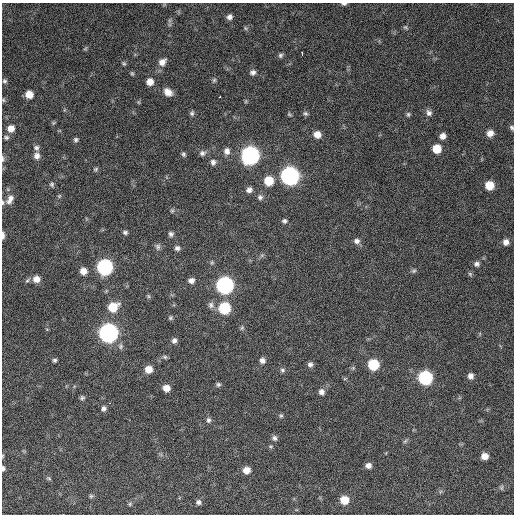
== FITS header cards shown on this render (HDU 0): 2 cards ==
NAXIS1  =                  512 / Axis length
NAXIS2  =                  512 / Axis length

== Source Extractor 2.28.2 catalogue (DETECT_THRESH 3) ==
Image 512 x 512 px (HDU 0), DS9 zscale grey, 1 PNG px = 1 image px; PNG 516 x 516 px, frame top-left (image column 1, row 512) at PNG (2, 3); no overlay
Background 766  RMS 27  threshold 81.8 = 3 sigma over >= 5 px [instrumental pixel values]
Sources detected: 108; all 108 listed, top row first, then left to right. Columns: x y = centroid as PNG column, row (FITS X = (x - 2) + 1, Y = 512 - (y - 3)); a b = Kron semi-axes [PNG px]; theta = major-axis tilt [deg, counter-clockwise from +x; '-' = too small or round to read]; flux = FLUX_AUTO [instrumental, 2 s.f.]
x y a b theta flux
344 4 6 4 -1 3600
229 17 6 5 - 6900
405 27 7 5 -9 3100
245 28 6 4 -71 2400
85 48 7 4 44 2200
302 53 5 2 - 10000
280 55 6 6 - 3900
162 62 10 8 45 12000
124 63 6 5 - 2600
253 72 7 6 - 6300
132 73 6 4 -68 2500
214 80 5 5 - 3000
4 81 6 5 - 3300
150 82 7 6 - 15000
168 92 9 7 -40 16000
29 94 6 6 - 20000
220 96 3 2 - 2800
3 100 5 5 - 2400
246 101 6 3 71 2100
192 113 7 5 64 3900
305 113 7 6 - 3600
429 113 9 7 -58 6800
289 114 6 4 -19 2400
408 114 6 5 - 3100
53 123 6 4 45 2400
11 128 8 7 - 15000
512 128 6 5 - 3400
490 133 7 7 - 14000
317 134 7 7 - 15000
443 136 6 6 - 9900
6 137 6 5 - 3700
76 140 6 5 - 3800
36 148 7 6 - 5100
437 149 7 7 - 34000
227 151 8 8 - 9000
202 153 9 7 12 6400
184 154 6 5 - 3500
250 155 9 8 - 760000
37 156 8 7 - 9100
2 159 10 3 -87 3500
213 162 7 6 - 6200
96 169 7 4 27 2900
290 176 8 8 - 780000
269 181 8 8 - 38000
52 184 6 6 - 3600
489 185 7 7 - 37000
249 190 7 6 - 7600
59 196 6 4 46 2200
260 197 8 7 - 5500
10 199 13 7 60 11000
3 203 7 4 85 3100
172 211 5 5 - 2700
284 221 6 6 - 4300
125 232 6 5 - 3900
171 234 6 6 - 5000
3 235 8 3 -89 6600
357 241 8 7 - 7500
506 242 7 6 - 9500
158 247 9 7 -81 5100
177 248 7 6 - 5600
262 255 6 4 18 3100
477 264 7 6 - 5800
105 267 8 8 - 410000
83 271 7 7 - 15000
414 271 7 6 - 3400
470 274 6 5 - 3100
36 279 9 9 - 15000
191 281 6 6 - 7900
225 285 8 8 - 620000
148 296 6 4 -88 2600
211 305 9 8 - 7000
113 307 10 8 28 39000
224 308 8 8 - 110000
170 318 5 5 - 3000
242 328 7 5 69 3300
108 333 8 8 - 930000
174 340 7 6 - 6300
165 357 7 5 -16 3200
55 360 5 5 - 3500
262 361 7 7 - 7000
310 364 6 6 - 5500
373 364 7 7 - 82000
353 368 5 5 - 2500
148 369 7 7 - 19000
282 370 7 6 - 3900
470 376 7 6 - 8300
425 378 8 8 - 240000
218 384 6 5 - 3700
166 388 6 6 - 15000
321 392 7 6 - 7500
82 398 6 5 - 3600
109 403 3 3 - 2600
104 408 7 6 - 5400
281 416 6 5 - 2800
208 420 7 6 - 5100
274 438 7 6 - 5100
405 441 7 4 45 3000
3 456 6 3 -73 1700
484 456 6 6 - 15000
368 465 6 6 - 8500
3 468 6 4 87 4200
246 470 7 6 - 17000
49 478 6 5 - 2700
501 488 7 5 90 3700
91 496 6 5 - 2700
344 500 7 7 - 32000
198 502 6 6 - 5000
130 504 6 5 - 2800
At the frame edge (FLAGS 8, measured only in part): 8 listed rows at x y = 344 4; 3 100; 512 128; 2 159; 3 203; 3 235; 3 456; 3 468